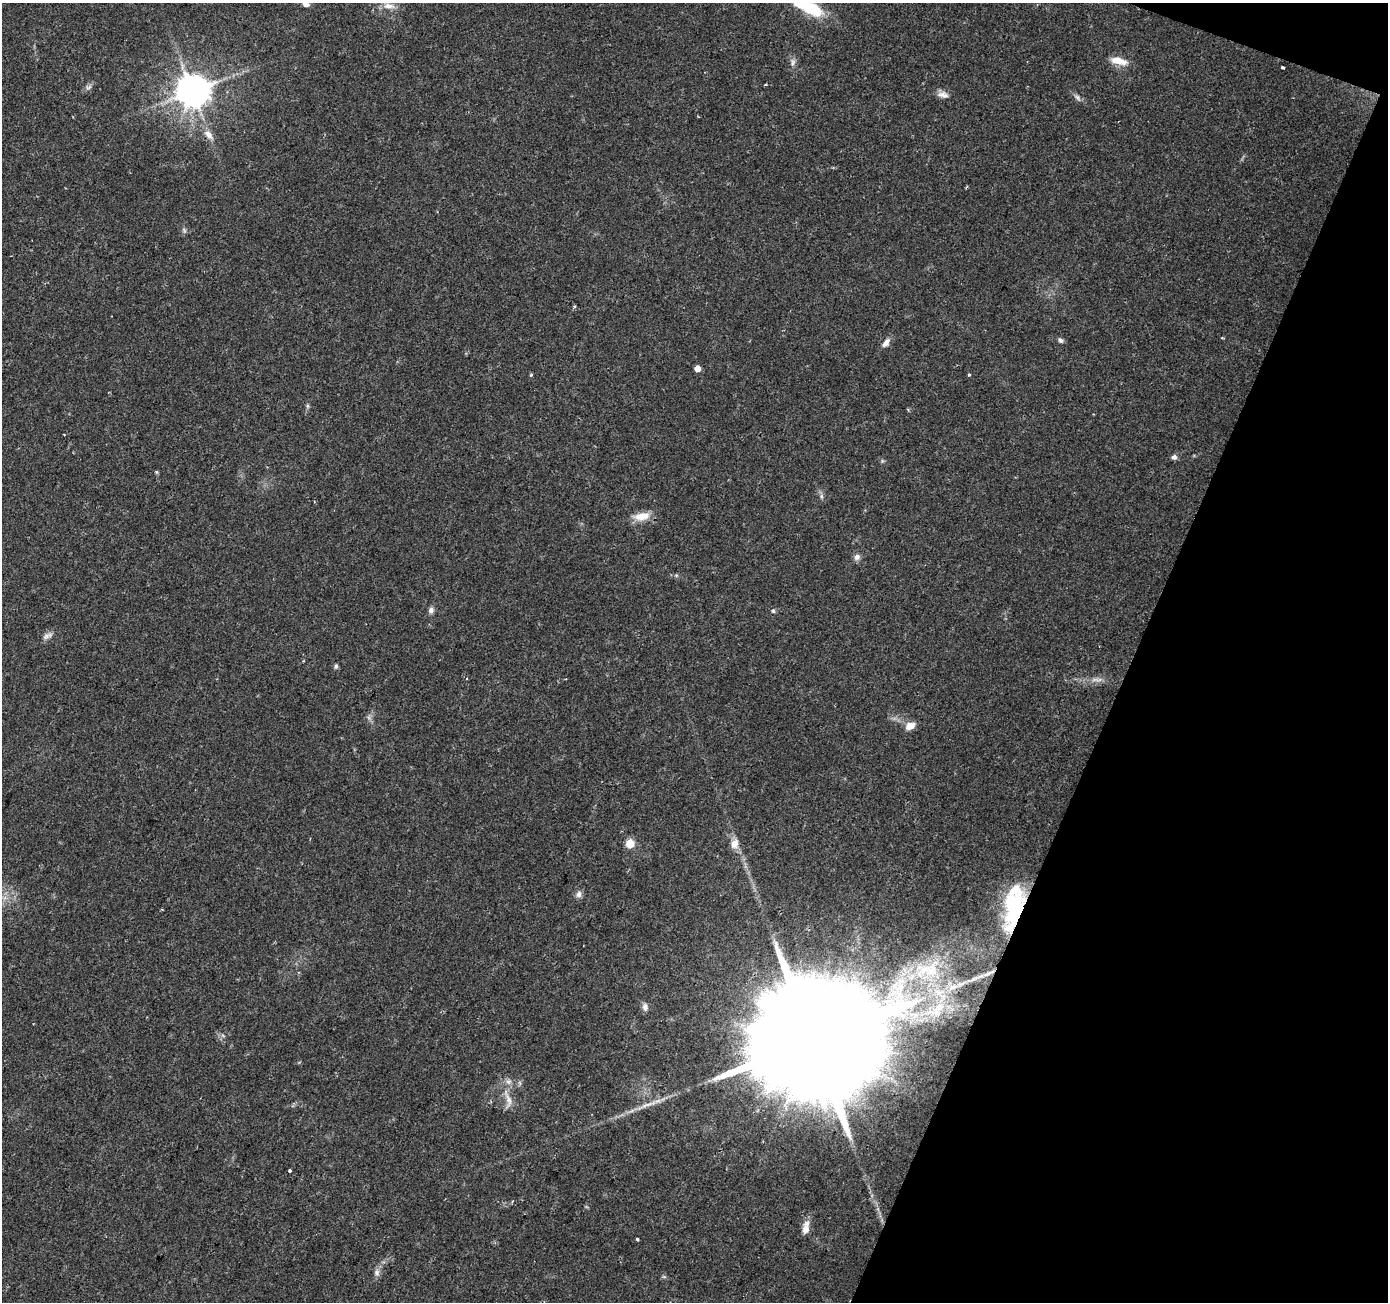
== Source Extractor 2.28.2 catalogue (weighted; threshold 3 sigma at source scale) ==
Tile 8 of 4 x 4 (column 4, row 2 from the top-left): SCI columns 4159-5544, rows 2810-4109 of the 5551 x 5684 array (HDU 1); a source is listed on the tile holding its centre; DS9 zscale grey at full resolution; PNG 1390 x 1304 px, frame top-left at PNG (2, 3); no overlay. Shown black and unused: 19% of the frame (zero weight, under 2 of 3 exposures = <1% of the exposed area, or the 3 px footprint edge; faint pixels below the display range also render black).
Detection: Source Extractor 2.28.2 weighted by HDU 2 'WHT'; one run over the whole footprint, this tile lists its part. Background 0.0336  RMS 0.0034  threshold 0.0155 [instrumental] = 3 sigma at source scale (4.5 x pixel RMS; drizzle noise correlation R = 1.50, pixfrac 1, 0.0396/0.0396 arcsec/px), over >= 5 px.
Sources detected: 56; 1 inside a brighter object's white glare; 1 cosmic-ray / hot-pixel residue — not listed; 6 inside a brighter listed object's ellipse — not listed separately; the other 48 listed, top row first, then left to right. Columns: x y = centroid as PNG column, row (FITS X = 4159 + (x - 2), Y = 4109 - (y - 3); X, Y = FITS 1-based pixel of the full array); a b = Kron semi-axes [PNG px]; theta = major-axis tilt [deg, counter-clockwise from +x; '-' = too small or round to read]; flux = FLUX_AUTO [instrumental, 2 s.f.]
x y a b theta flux
306 4 8 6 -15 1.8
389 6 18 8 -7 3.4
810 8 32 11 -25 21
1118 61 18 8 -14 5.5
793 62 11 7 89 1.4
1282 68 4 3 - 1.8
765 85 5 3 - 0.4
89 87 10 5 26 1.1
193 91 9 9 - 780
943 95 16 8 -12 2.2
1077 98 11 6 -45 1.3
208 134 15 9 -50 2.9
184 230 8 5 -65 0.73
1061 340 7 5 -40 0.92
886 343 13 7 51 2.1
697 368 4 4 - 3.6
531 375 4 4 - 0.4
969 375 4 3 - 0.51
307 406 6 4 90 0.61
1174 457 7 6 - 1.2
882 461 6 4 47 0.47
156 472 5 4 - 0.42
821 496 8 5 -84 0.91
642 516 21 9 8 5.4
857 557 9 8 - 1.5
431 610 7 7 - 1.3
773 611 5 5 - 0.66
47 636 16 7 27 1.8
336 666 6 5 - 0.7
1099 680 13 6 9 1.8
369 717 7 4 72 0.8
910 726 9 7 21 4.2
630 843 5 5 - 13
734 843 12 9 76 3.3
579 894 9 7 78 1.5
1015 915 44 27 78 26
929 970 47 29 18 28
973 979 26 5 25 3.8
645 1007 10 7 -81 1.5
936 1010 42 21 31 22
813 1042 64 26 65 27000
508 1100 29 9 -80 4.3
647 1105 39 5 22 5.3
290 1171 3 3 - 4.1
806 1229 12 9 88 2.7
637 1239 3 3 - 0.7
377 1273 9 8 - 1.5
664 1277 6 4 -18 0.48
Overlapping masked pixels (flux is a lower limit): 2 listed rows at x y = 1015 915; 813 1042
Isophote crosses this tile's border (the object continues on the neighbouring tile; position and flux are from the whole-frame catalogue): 2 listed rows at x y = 306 4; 810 8